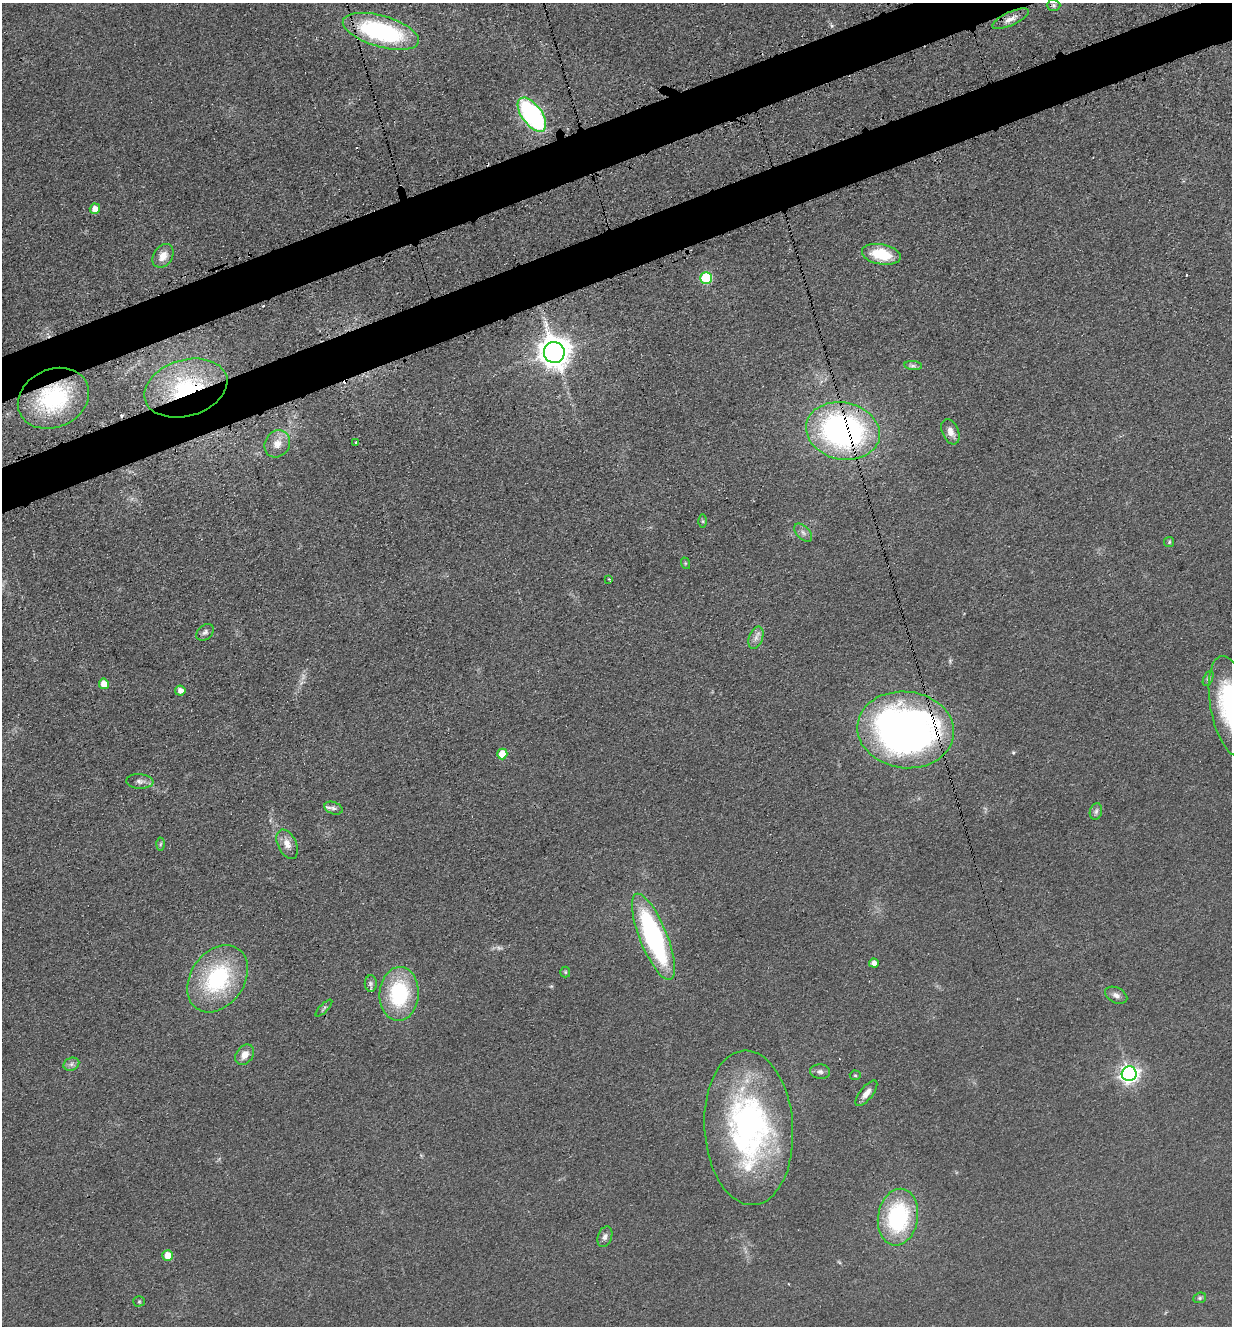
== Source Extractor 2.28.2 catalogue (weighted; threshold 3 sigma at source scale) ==
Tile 10 of 4 x 4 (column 2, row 3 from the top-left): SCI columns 1534-2763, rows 1421-2744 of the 5402 x 5487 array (HDU 1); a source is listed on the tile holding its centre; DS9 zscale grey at full resolution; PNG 1234 x 1328 px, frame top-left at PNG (2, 3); each listed source drawn as its Kron ellipse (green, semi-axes under 4 px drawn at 4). Shown black and unused: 6% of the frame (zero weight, under 3 of 4 exposures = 7% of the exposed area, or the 3 px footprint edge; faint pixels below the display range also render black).
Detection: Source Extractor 2.28.2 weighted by HDU 2 'WHT'; one run over the whole footprint, this tile lists its part. Background 0.0607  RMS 0.0072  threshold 0.0322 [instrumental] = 3 sigma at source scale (4.5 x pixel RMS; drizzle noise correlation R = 1.50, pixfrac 1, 0.05/0.05 arcsec/px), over >= 5 px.
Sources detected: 61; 2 too faint to see at this stretch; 3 cosmic-ray / hot-pixel residue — neither listed nor drawn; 2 inside a brighter listed object's ellipse — not listed separately; the other 54 listed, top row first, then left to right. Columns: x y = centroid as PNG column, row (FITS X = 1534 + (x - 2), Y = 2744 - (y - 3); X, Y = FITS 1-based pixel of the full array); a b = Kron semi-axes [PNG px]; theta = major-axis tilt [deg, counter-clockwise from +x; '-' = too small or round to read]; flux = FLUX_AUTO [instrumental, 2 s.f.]
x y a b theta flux
1054 5 7 5 -1 1.6
1010 19 19 6 25 5.7
381 31 39 15 -16 110
532 115 20 10 -54 140
95 209 5 5 - 7.3
881 254 20 10 -10 27
163 256 13 9 55 7.4
706 278 6 6 - 50
554 352 10 10 - 1200
913 366 9 4 -8 2
186 388 42 28 17 82
53 398 37 29 25 80
843 431 37 28 -13 210
950 432 13 8 -67 5.3
356 442 3 2 - 1.2
277 444 14 12 56 8.6
703 521 6 4 -89 1
803 533 11 6 -46 3
1169 542 5 5 - 1.1
685 563 6 4 -72 0.81
609 579 2 2 - 0.62
205 632 10 7 40 2.4
756 638 12 7 70 4
1208 678 8 4 66 1.5
104 684 5 5 - 10
180 691 5 5 - 4.1
1231 706 51 20 -79 86
906 730 48 38 -7 400
502 754 5 5 - 13
140 781 13 7 -4 3.3
333 808 9 6 -20 2.3
1096 811 8 6 73 2.3
160 844 6 4 87 1.1
287 844 15 9 -64 6.7
653 937 46 13 -68 140
874 963 5 4 - 4.6
565 972 5 5 - 0.91
218 979 36 26 55 77
371 984 8 6 90 2.1
399 994 27 19 86 62
1116 995 12 7 -27 3.5
324 1008 11 3 45 1.3
245 1055 11 8 54 7.2
71 1064 8 6 22 2.4
820 1072 10 7 -5 2.6
1129 1074 7 7 - 320
855 1075 5 5 - 1.1
866 1093 15 6 52 5.5
749 1128 77 44 -86 210
898 1217 28 20 81 79
605 1237 11 7 69 2.7
168 1255 5 5 - 12
1200 1298 6 5 - 1.4
139 1301 5 5 - 0.99
Overlapping masked pixels (flux is a lower limit): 6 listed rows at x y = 381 31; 554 352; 186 388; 53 398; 843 431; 906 730
Isophote crosses this tile's border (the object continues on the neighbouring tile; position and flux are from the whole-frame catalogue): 1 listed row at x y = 1231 706